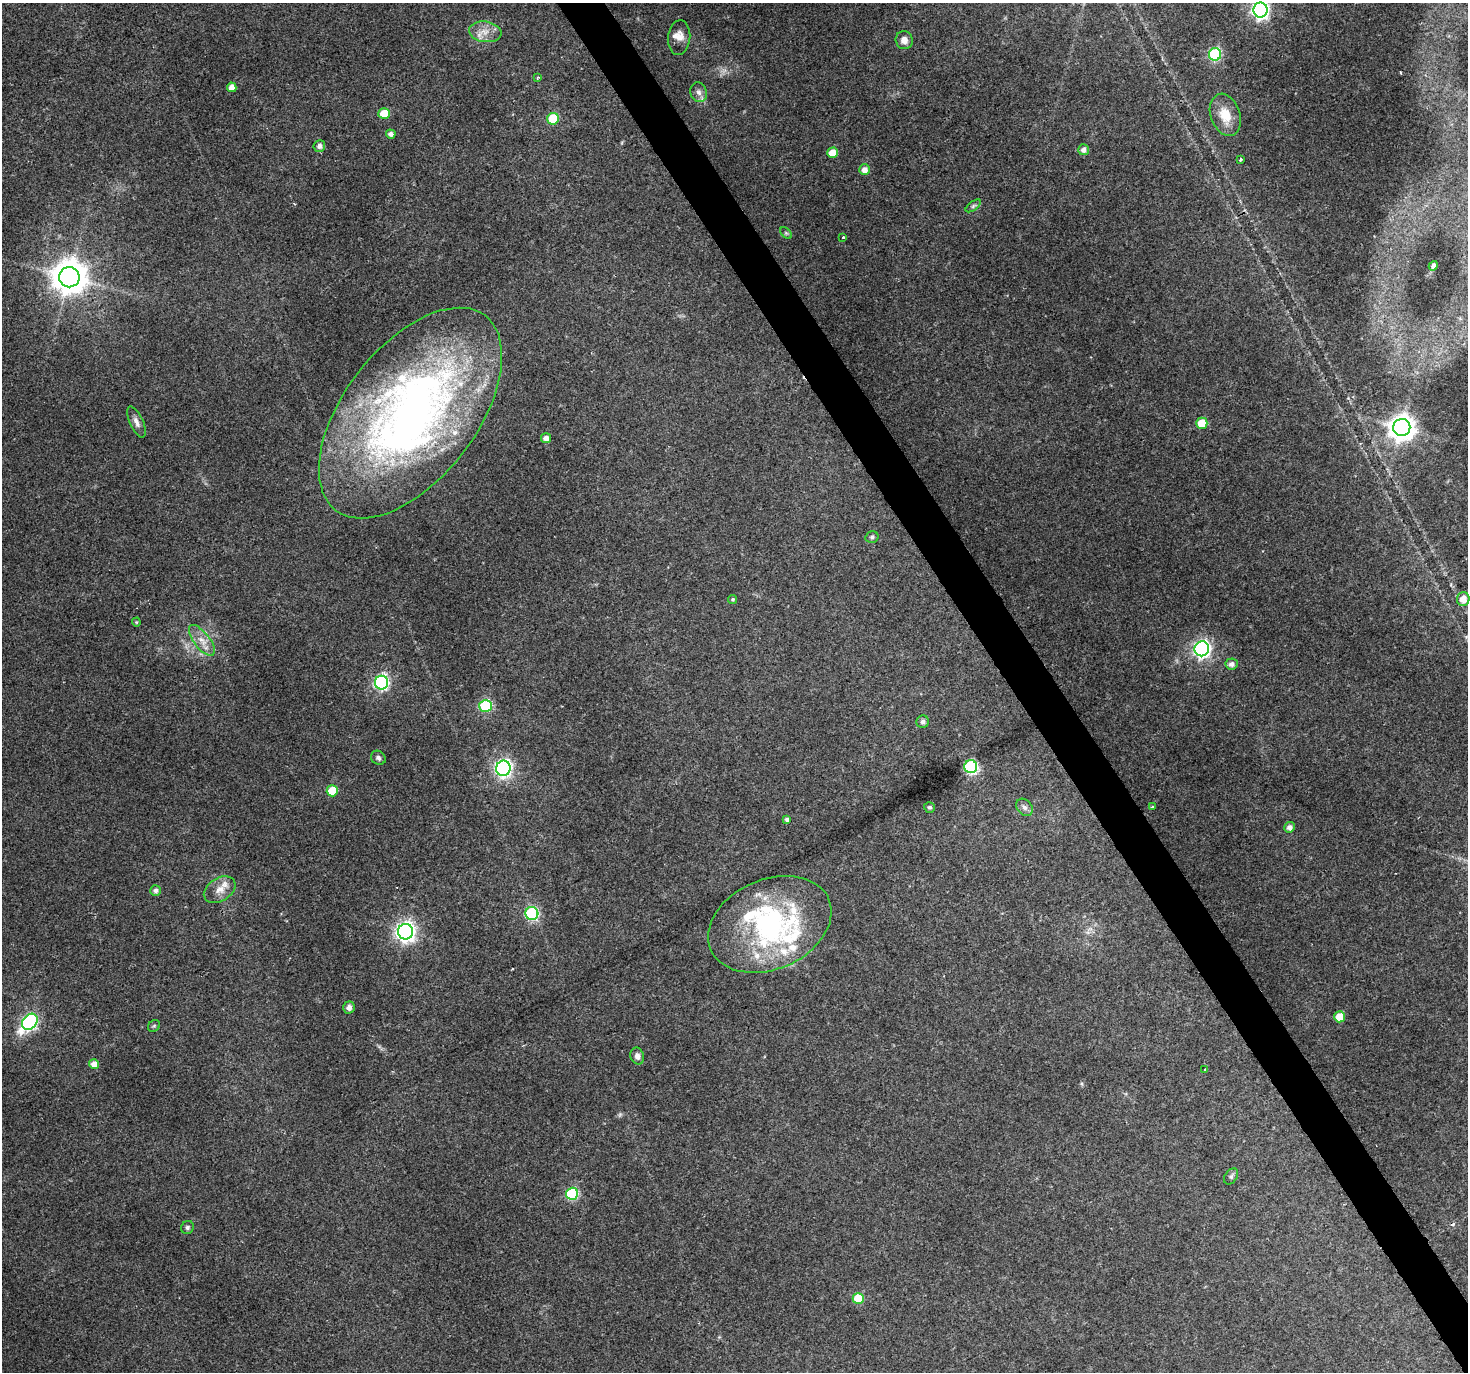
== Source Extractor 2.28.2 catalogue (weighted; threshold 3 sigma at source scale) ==
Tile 6 of 4 x 4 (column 2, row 2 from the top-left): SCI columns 1467-2932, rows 2857-4226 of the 5868 x 5773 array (HDU 1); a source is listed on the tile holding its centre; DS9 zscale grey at full resolution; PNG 1470 x 1374 px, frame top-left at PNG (2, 3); each listed source drawn as its Kron ellipse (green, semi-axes under 4 px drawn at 4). Shown black and unused: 3% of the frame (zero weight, under 2 of 3 exposures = <1% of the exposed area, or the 3 px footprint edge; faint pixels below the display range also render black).
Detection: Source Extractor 2.28.2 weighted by HDU 2 'WHT'; one run over the whole footprint, this tile lists its part. Background 0.0715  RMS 0.0085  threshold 0.0383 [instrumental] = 3 sigma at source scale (4.5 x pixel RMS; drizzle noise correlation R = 1.50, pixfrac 1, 0.0396/0.0396 arcsec/px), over >= 5 px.
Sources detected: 72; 1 too faint to see at this stretch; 1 cosmic-ray / hot-pixel residue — neither listed nor drawn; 8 inside a brighter listed object's ellipse — not listed separately; the other 62 listed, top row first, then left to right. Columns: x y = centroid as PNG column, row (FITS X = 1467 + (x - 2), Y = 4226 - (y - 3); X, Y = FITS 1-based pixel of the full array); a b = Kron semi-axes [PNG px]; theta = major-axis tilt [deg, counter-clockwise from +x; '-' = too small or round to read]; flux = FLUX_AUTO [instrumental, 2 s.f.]
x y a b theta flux
1260 10 7 7 - 290
485 32 16 10 -8 9.3
679 38 17 11 84 8
904 40 9 8 - 6.4
1215 54 6 6 - 93
537 78 4 3 - 0.82
232 87 5 4 - 6.9
699 92 10 8 -71 4.4
384 114 6 5 - 16
1225 115 22 14 -70 18
553 119 6 6 - 37
391 134 5 4 - 3.7
319 146 6 6 - 3.6
1084 150 5 5 - 4.2
833 153 5 5 - 11
1240 160 3 3 - 3.9
865 170 5 5 - 5.8
973 206 9 4 36 2.1
786 233 7 4 -45 1.3
843 237 3 3 - 9.6
1433 266 5 4 - 1.9
69 277 10 10 - 1700
410 413 123 66 52 600
136 422 17 6 -65 4.8
1202 423 5 5 - 20
1402 427 8 8 - 940
546 438 5 5 - 4.7
872 537 7 5 13 2.1
733 599 5 4 - 1.3
1463 599 7 6 - 8.7
136 622 4 4 - 0.85
202 640 18 8 -52 9.1
1202 649 7 7 - 260
1232 664 6 5 - 3.9
381 683 7 6 - 160
485 706 6 6 - 68
923 722 6 6 - 2.6
378 758 8 6 -35 2.5
971 767 6 6 - 140
503 768 7 7 - 250
332 791 5 5 - 24
929 807 6 5 - 1.6
1024 807 9 7 -51 3.5
1152 807 3 2 - 0.81
787 820 4 4 - 2.9
1290 827 5 5 - 4.4
156 890 5 5 - 3.5
220 890 17 11 31 10
532 913 6 6 - 100
770 924 64 45 23 160
405 932 8 7 - 410
349 1008 6 6 - 3.8
1340 1017 5 5 - 19
30 1022 9 6 48 180
154 1026 6 5 - 1.5
637 1056 8 6 -69 3.6
94 1064 5 5 - 7.1
1205 1070 3 2 - 1.3
1231 1176 9 6 55 2.3
572 1194 6 6 - 83
187 1227 7 6 - 1.9
858 1299 5 5 - 33
Isophote crosses this tile's border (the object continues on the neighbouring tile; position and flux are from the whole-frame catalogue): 1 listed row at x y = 1260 10